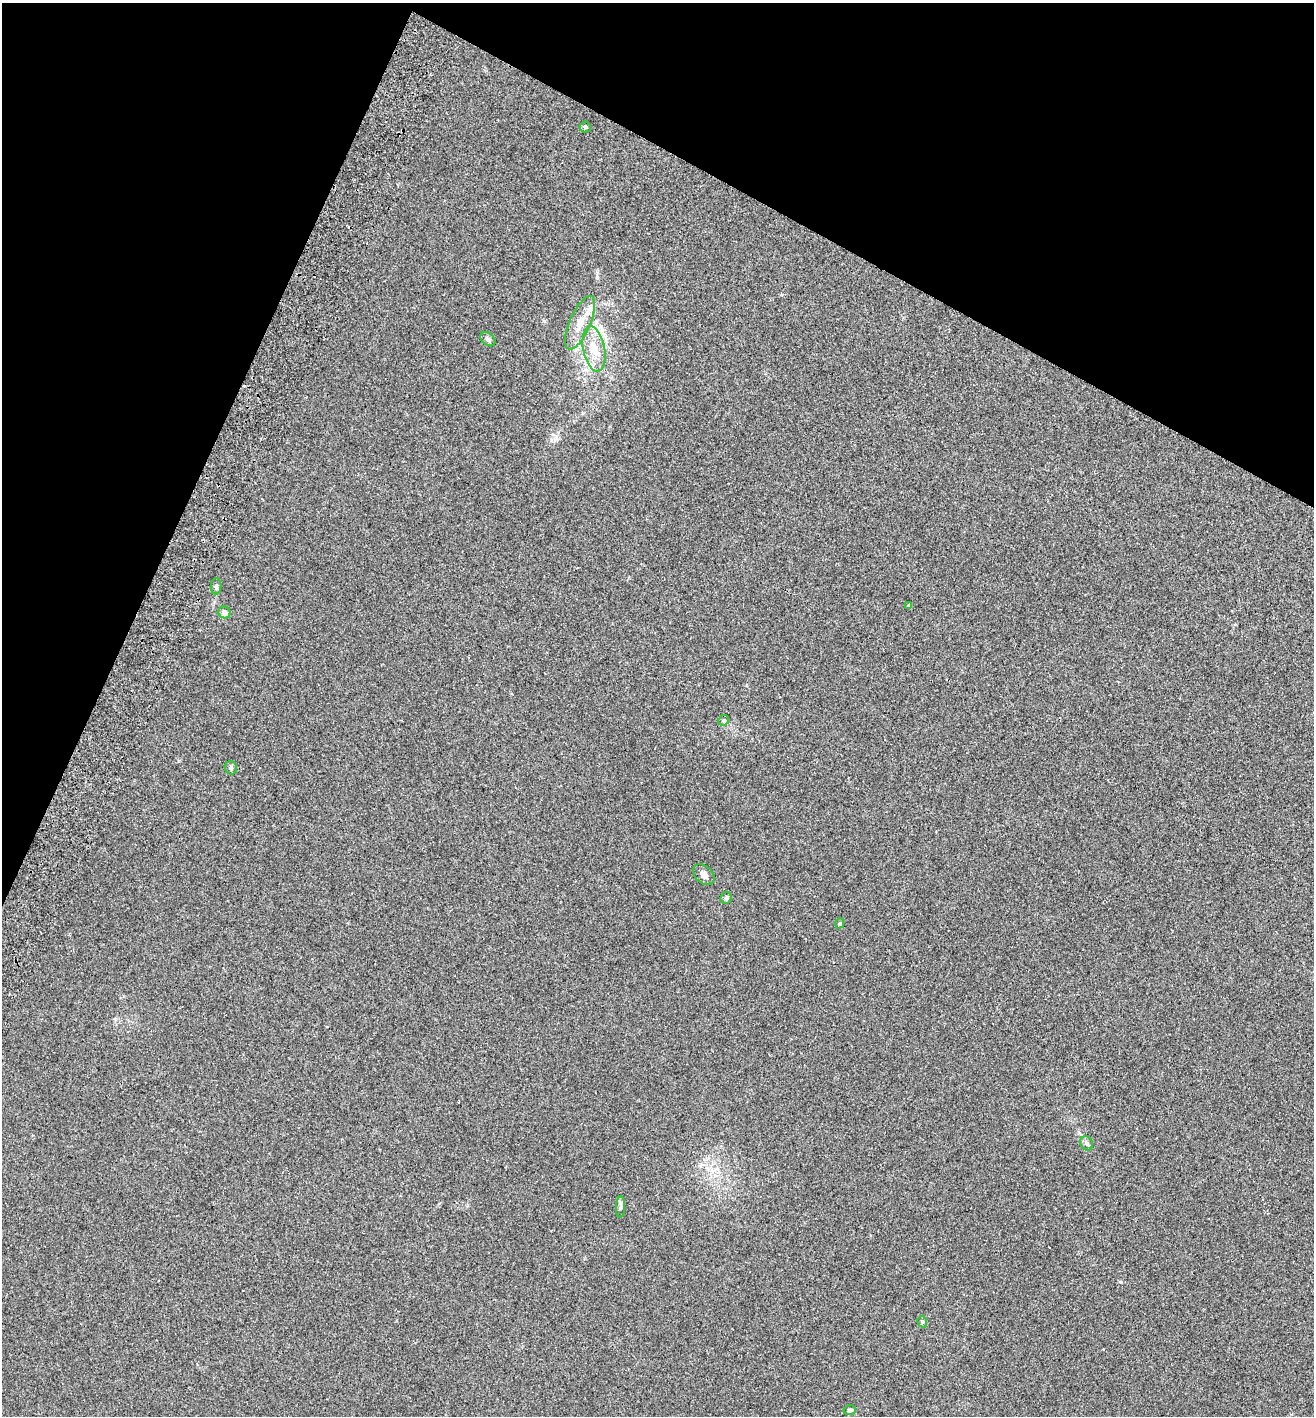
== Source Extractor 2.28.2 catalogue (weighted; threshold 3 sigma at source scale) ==
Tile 2 of 4 x 4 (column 2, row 1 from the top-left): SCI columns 1511-2822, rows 4278-5691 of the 5779 x 5720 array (HDU 1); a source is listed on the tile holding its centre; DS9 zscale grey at full resolution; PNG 1316 x 1418 px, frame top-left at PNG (2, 3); each listed source drawn as its Kron ellipse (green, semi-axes under 4 px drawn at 4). Shown black and unused: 23% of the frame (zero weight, under 2 of 3 exposures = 3% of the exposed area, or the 3 px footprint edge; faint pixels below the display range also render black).
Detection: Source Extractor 2.28.2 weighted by HDU 2 'WHT'; one run over the whole footprint, this tile lists its part. Background 0.0353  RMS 0.007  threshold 0.0317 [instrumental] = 3 sigma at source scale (4.5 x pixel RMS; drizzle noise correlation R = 1.50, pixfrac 1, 0.05/0.05 arcsec/px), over >= 5 px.
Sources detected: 18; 2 inside a brighter listed object's ellipse — not listed separately; the other 16 listed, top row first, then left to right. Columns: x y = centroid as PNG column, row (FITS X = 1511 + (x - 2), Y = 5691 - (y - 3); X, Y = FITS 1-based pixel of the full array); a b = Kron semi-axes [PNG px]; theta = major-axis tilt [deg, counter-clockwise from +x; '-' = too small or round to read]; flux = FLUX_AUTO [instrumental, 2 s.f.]
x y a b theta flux
585 127 5 5 - 1.2
580 323 29 10 66 11
488 339 8 6 -40 2.1
594 349 23 11 -79 11
216 586 8 5 90 1.5
909 606 3 3 - 2.3
224 613 6 6 - 3.7
724 720 6 5 - 1.5
231 768 7 6 - 1.5
704 874 12 8 -43 3.7
726 898 6 5 - 1.6
840 923 5 3 - 0.75
1087 1143 7 6 - 1.9
620 1207 10 4 89 1.8
922 1322 6 4 -70 0.96
850 1410 6 4 16 1.1